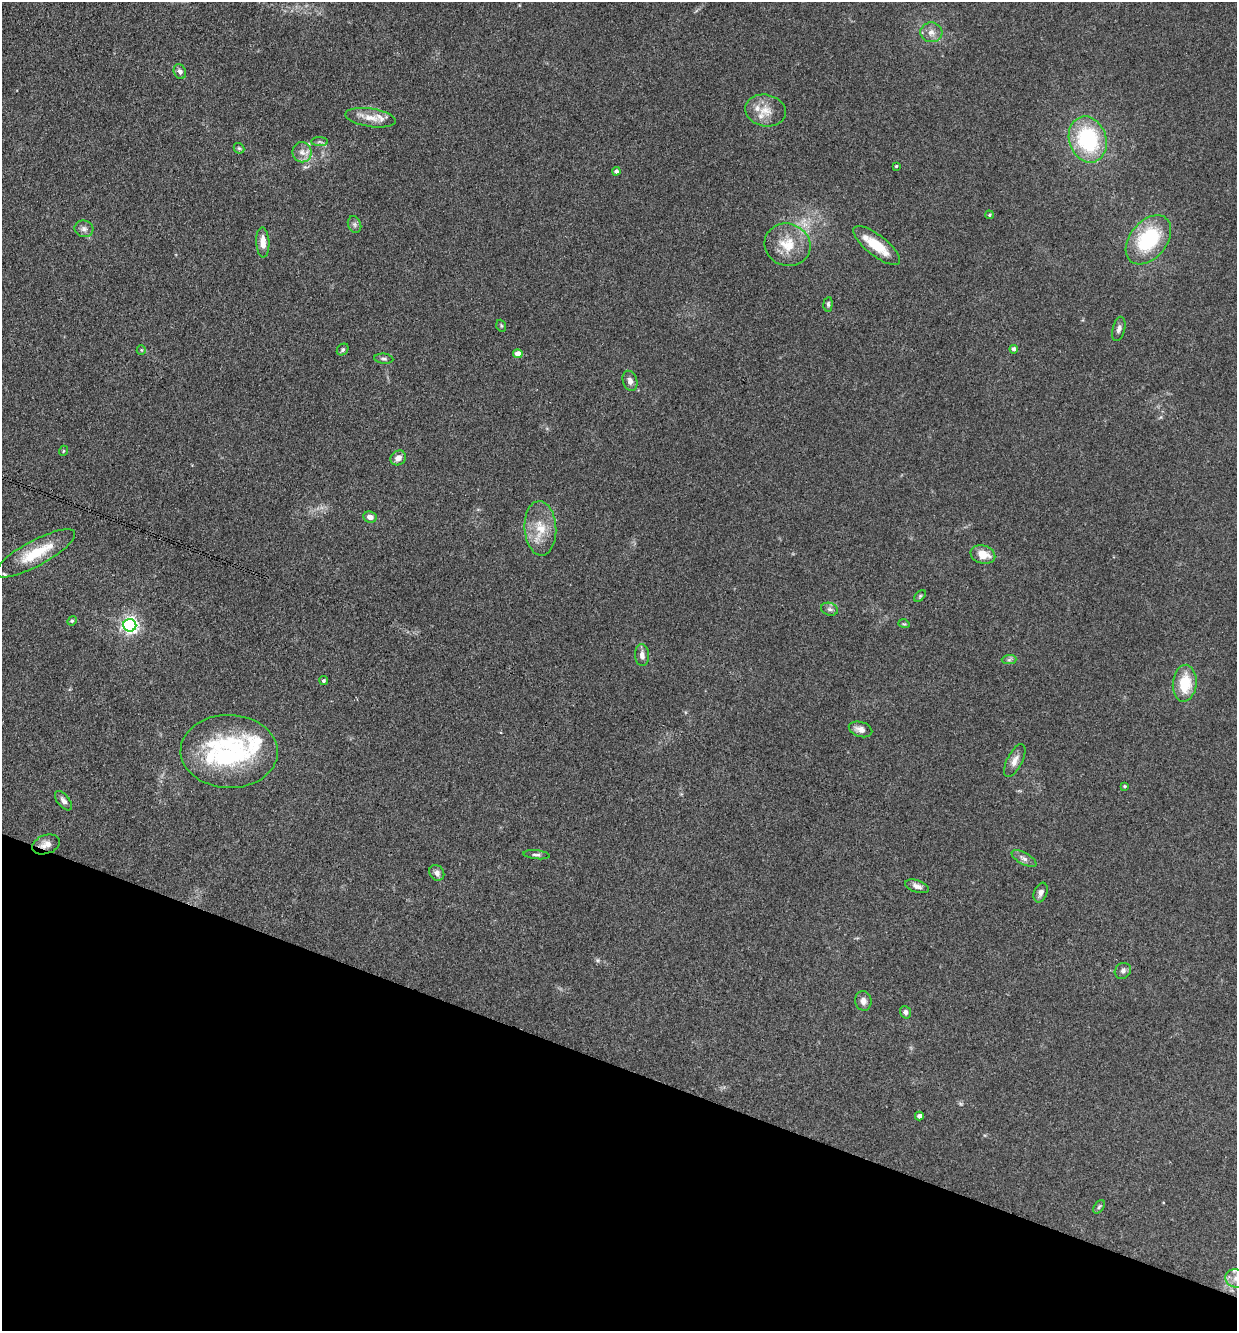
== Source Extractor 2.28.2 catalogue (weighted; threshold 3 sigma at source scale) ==
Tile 15 of 4 x 4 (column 3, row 4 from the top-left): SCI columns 2732-3966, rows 2-1330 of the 5334 x 5318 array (HDU 1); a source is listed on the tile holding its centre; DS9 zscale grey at full resolution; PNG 1239 x 1333 px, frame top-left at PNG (2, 2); each listed source drawn as its Kron ellipse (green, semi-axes under 4 px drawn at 4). Shown black and unused: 20% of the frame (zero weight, under 3 of 4 exposures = <1% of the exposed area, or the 3 px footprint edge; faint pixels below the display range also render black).
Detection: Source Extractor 2.28.2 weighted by HDU 2 'WHT'; one run over the whole footprint, this tile lists its part. Background 0.141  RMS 0.0069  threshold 0.0308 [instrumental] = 3 sigma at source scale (4.5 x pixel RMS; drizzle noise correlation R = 1.50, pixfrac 1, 0.05/0.05 arcsec/px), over >= 5 px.
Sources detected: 64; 6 inside a brighter listed object's ellipse — not listed separately; the other 58 listed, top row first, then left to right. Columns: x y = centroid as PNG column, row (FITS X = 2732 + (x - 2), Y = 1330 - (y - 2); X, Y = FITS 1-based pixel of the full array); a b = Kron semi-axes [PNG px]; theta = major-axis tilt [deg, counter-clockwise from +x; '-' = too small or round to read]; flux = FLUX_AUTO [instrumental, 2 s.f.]
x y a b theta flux
931 32 11 10 - 4.6
180 72 7 6 - 2.5
765 111 20 15 -11 12
370 118 26 9 -8 9.4
1088 139 23 18 -72 64
320 142 8 4 0 1.5
239 148 6 4 -43 1
302 152 10 9 - 4.9
896 166 3 3 - 0.7
616 171 4 4 - 2
989 215 4 4 - 0.84
354 224 9 6 -71 2
84 229 9 8 - 2.9
1148 240 28 18 51 53
263 242 15 6 -87 6.9
787 245 23 21 -20 18
877 245 28 10 -38 18
828 304 7 4 85 1.3
501 326 6 4 -70 0.97
1119 329 12 6 75 2.6
1014 349 4 4 - 1.9
141 350 5 4 - 0.78
343 350 6 5 - 1.4
518 354 5 4 - 6.2
384 359 9 5 -6 1.5
630 381 10 7 -70 3.5
63 451 5 3 - 0.61
398 458 8 7 - 4.4
370 517 7 5 -9 3.9
540 528 27 16 -87 17
35 553 44 12 28 23
983 555 12 9 -16 10
920 596 7 4 45 0.99
829 609 8 6 -16 2.2
72 621 5 4 - 0.83
904 624 6 3 -17 0.71
130 625 6 6 - 250
642 655 11 7 -87 3.5
1009 660 7 4 1 1.5
324 681 4 4 - 1.3
1185 683 18 12 85 21
860 729 12 7 -17 4.2
229 751 49 36 -1 88
1015 761 18 7 63 5
1125 786 4 3 - 0.83
63 801 11 6 -51 2.9
46 844 14 9 19 5.2
537 855 13 4 -6 1.9
1024 859 14 6 -30 3.2
437 873 8 7 - 3
917 886 12 6 -17 3.3
1041 893 10 6 69 3
1123 971 8 7 - 2.5
863 1001 10 8 -81 3.4
905 1012 6 5 - 1.9
919 1116 4 4 - 2.3
1099 1207 8 5 54 1.4
1236 1279 11 9 -18 5.4
Overlapping masked pixels (flux is a lower limit): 1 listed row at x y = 46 844
Isophote crosses this tile's border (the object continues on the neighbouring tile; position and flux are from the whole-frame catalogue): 2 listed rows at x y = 35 553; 1236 1279